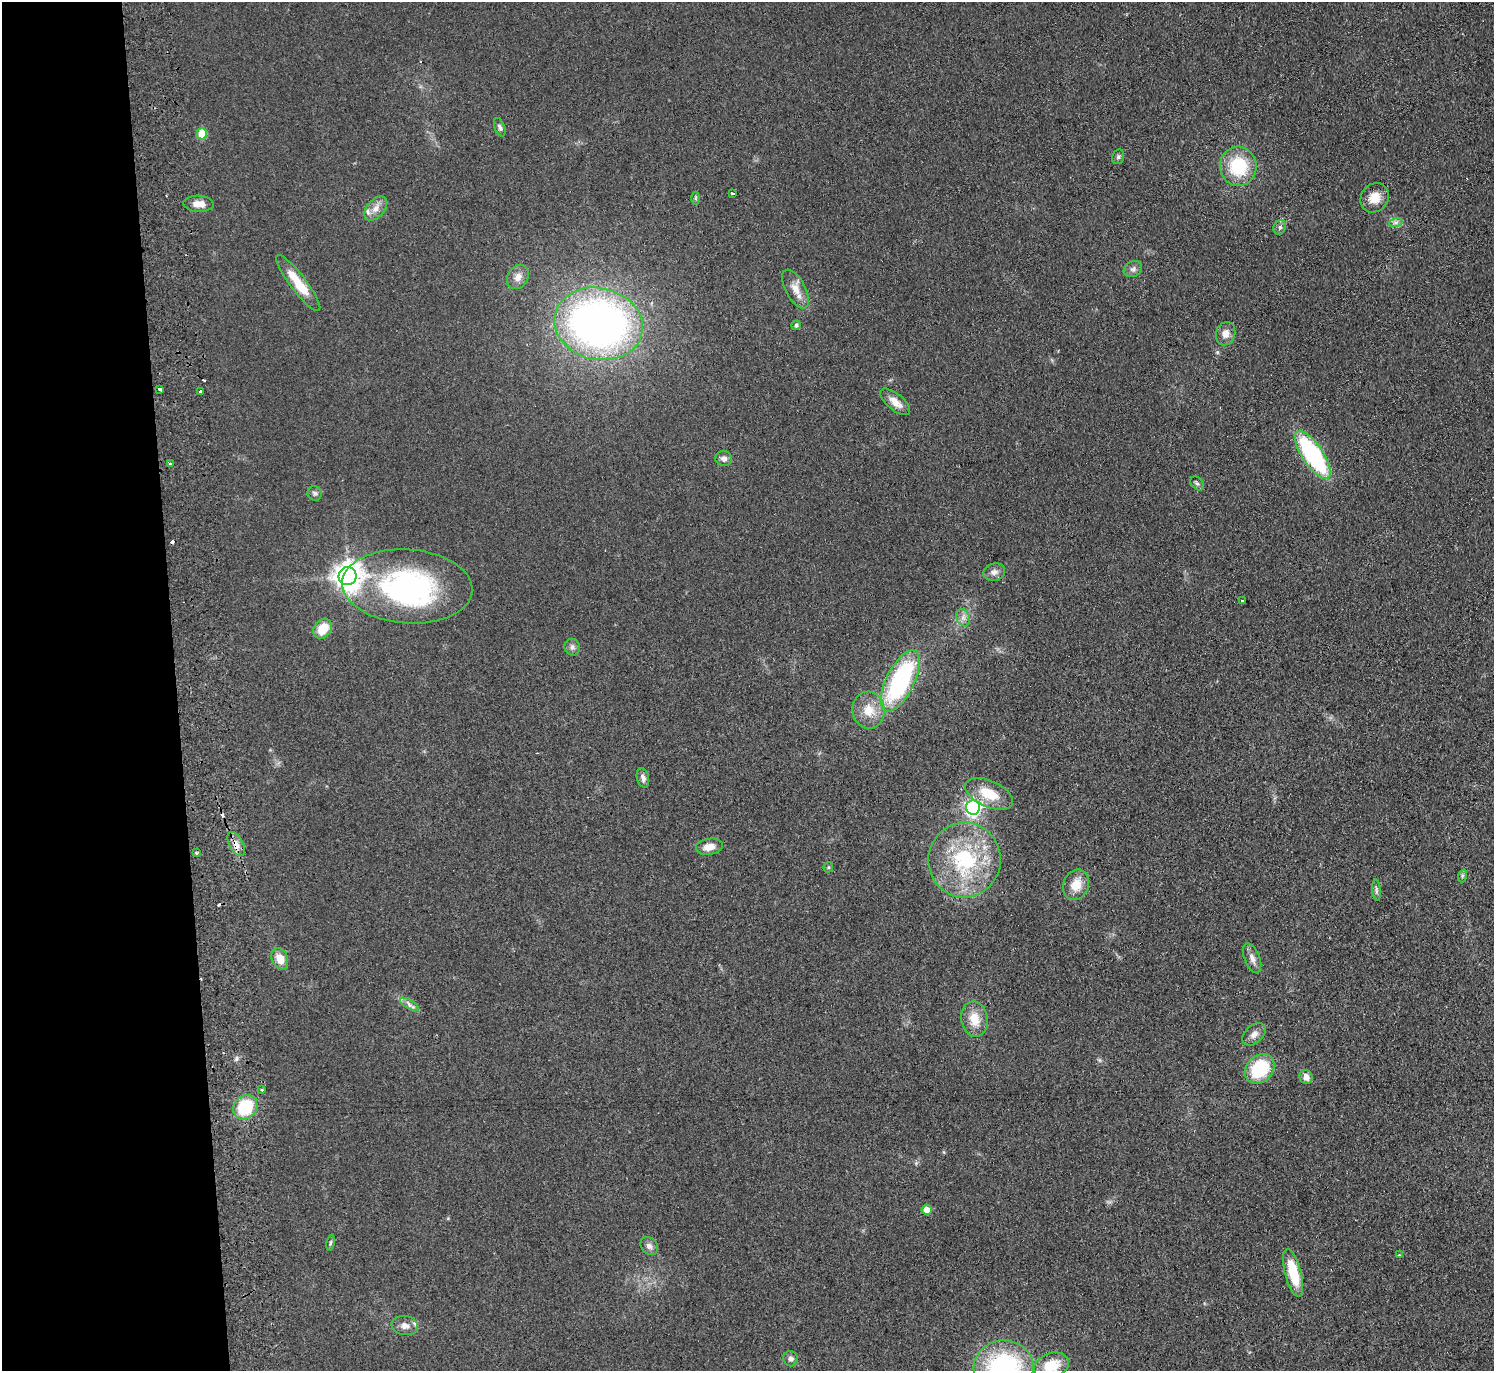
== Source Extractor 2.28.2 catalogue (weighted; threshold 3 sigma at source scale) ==
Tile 4 of 3 x 3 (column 1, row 2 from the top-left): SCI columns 57-1548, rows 1503-2871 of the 4587 x 4463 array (HDU 1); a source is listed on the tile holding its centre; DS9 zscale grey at full resolution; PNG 1496 x 1373 px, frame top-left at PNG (2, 2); each listed source drawn as its Kron ellipse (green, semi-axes under 4 px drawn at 4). Shown black and unused: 12% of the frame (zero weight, under 2 of 3 exposures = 3% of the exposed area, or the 3 px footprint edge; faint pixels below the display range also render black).
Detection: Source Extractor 2.28.2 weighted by HDU 2 'WHT'; one run over the whole footprint, this tile lists its part. Background 0.0948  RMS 0.01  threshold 0.0456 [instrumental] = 3 sigma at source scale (4.5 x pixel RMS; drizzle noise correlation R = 1.50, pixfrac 1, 0.05/0.05 arcsec/px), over >= 5 px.
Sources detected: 72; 2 inside a brighter object's white glare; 5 cosmic-ray / hot-pixel residue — neither listed nor drawn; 1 inside a brighter listed object's ellipse — not listed separately; the other 64 listed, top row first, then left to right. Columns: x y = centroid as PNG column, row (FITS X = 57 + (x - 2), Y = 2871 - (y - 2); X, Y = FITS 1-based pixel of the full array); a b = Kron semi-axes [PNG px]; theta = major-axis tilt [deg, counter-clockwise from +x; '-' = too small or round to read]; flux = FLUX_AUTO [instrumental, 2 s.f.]
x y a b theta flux
500 127 10 5 -69 2.4
202 134 5 5 - 25
1118 157 7 6 - 2.5
1238 166 19 18 - 51
732 193 4 3 - 4
695 198 6 4 90 1.4
1375 198 15 13 52 15
198 204 15 8 -3 9.9
376 209 14 8 50 8.1
1396 222 7 4 19 2.8
1280 227 7 6 - 2.6
1133 269 10 7 31 4.1
518 277 13 10 58 8.3
298 283 35 8 -53 26
796 289 21 9 -62 11
599 324 45 36 -13 520
796 325 5 4 - 2.2
1226 334 12 9 75 7.7
160 389 3 3 - 3.1
200 391 3 3 - 2.8
895 402 18 8 -40 10
1313 455 28 10 -56 150
724 459 8 7 - 4.2
170 464 3 3 - 3.5
1197 484 8 5 -48 2.1
315 493 7 7 - 2.6
994 572 11 8 17 5
348 576 9 9 - 1200
407 586 65 37 -4 210
1243 601 3 3 - 3.2
963 618 9 6 -70 4.4
323 629 11 8 53 21
572 647 8 7 - 3.6
900 681 33 14 64 150
868 710 18 16 -87 19
643 778 10 6 -77 4.4
989 794 25 13 -24 27
973 807 7 7 - 330
236 844 13 7 -60 7
709 847 13 8 9 11
196 853 3 3 - 2.9
965 860 37 36 - 98
828 867 5 4 - 1.3
1462 876 6 4 72 1.8
1076 885 15 12 67 16
1376 890 11 4 -85 2.6
1252 958 15 8 -69 6.6
280 959 11 8 -67 14
409 1004 10 4 -30 3.9
974 1019 18 13 -81 18
1254 1034 13 9 43 6.5
1260 1069 16 13 44 60
1306 1077 7 6 - 6.7
262 1090 3 3 - 2
245 1107 13 11 47 51
927 1210 5 5 - 15
331 1243 8 4 80 1.6
649 1246 10 7 -46 4.3
1399 1255 4 3 - 1.1
1293 1273 24 8 -75 39
405 1326 13 9 -7 7.6
791 1359 8 7 - 4
1051 1366 18 12 20 27
1004 1368 30 27 3 160
Overlapping masked pixels (flux is a lower limit): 1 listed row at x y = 236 844
Isophote crosses this tile's border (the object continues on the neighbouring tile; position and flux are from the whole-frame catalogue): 2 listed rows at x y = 1051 1366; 1004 1368